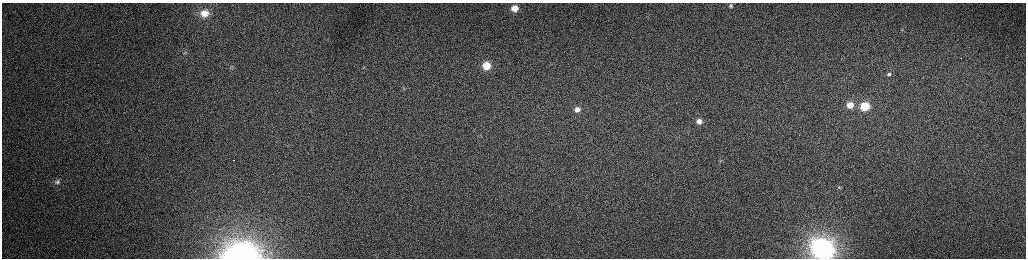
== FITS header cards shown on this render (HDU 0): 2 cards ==
NAXIS1  =                 2048 /fastest changing axis
NAXIS2  =                  512 /next to fastest changing axis

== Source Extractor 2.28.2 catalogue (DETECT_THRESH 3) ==
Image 2048 x 512 px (HDU 0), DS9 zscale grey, zoomed out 1/2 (1 PNG px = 2 x 2 image px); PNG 1028 x 260 px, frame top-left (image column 1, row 511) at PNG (2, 3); no overlay
Background 165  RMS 1.6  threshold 4.83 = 3 sigma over >= 5 px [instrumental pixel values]
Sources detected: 19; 2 cannot appear on this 1/2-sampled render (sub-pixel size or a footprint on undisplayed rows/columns) and are not listed; the other 17 listed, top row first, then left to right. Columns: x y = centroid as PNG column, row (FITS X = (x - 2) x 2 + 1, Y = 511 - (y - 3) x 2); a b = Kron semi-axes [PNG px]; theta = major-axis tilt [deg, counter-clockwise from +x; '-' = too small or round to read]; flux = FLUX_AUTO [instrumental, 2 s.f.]
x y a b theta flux
731 6 5 5 - 590
515 8 7 6 - 3500
204 13 13 10 -3 5200
486 66 8 8 - 6600
364 67 5 3 - 340
889 74 6 6 - 800
404 88 5 4 - 480
850 105 7 6 - 3300
865 106 7 6 - 10000
577 109 5 4 - 1400
699 121 9 9 - 3100
233 160 2 1 - 370
720 161 4 2 - 340
57 182 8 7 - 1400
839 188 4 3 - 240
822 249 11 10 - 190000
241 254 28 17 1 77000
At the frame edge (FLAGS 8, measured only in part): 2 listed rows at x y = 822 249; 241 254
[2 sub-pixel or undisplayed-footprint detections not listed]